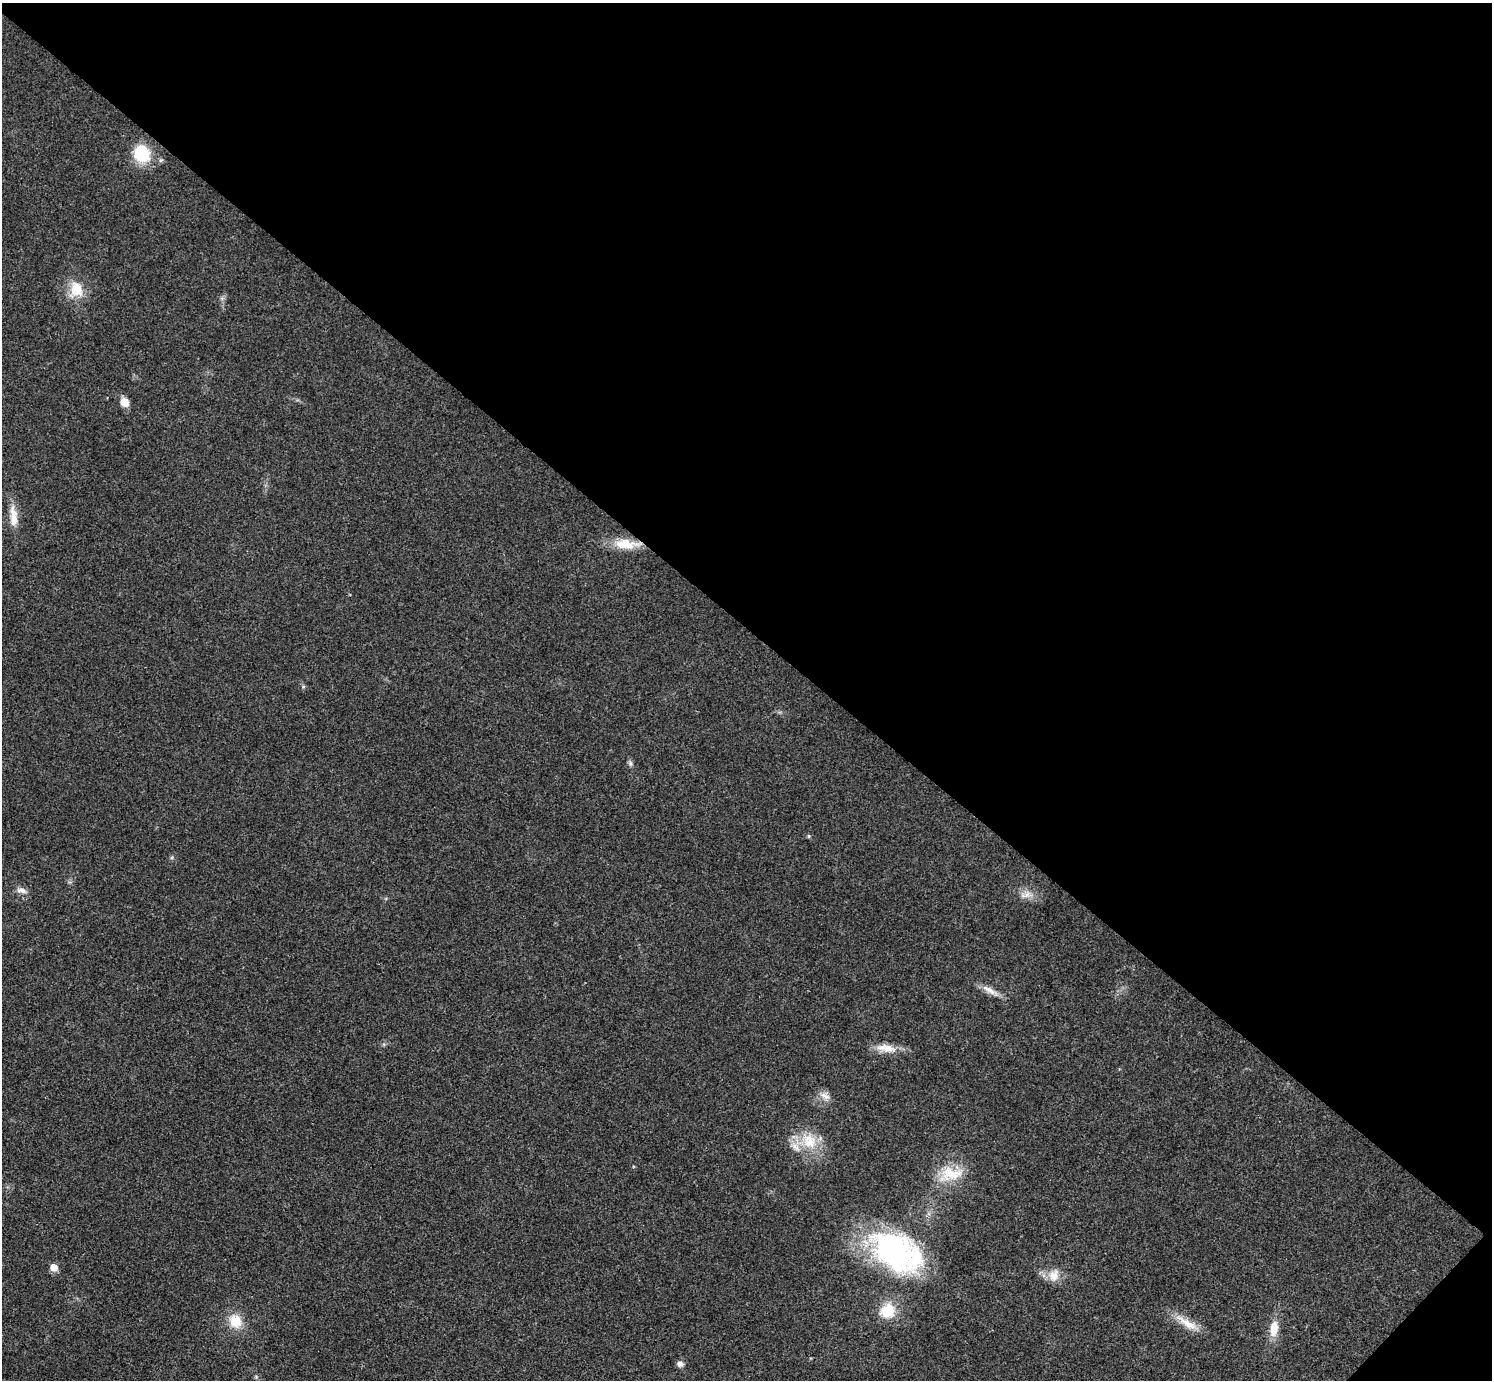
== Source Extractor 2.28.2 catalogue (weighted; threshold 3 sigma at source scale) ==
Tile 8 of 4 x 4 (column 4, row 2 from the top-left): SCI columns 4478-5967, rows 3063-4440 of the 5975 x 5977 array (HDU 1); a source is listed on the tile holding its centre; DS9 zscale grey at full resolution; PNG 1494 x 1382 px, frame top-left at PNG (2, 3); no overlay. Shown black and unused: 46% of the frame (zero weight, under 3 of 4 exposures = <1% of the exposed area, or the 3 px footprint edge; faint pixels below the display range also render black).
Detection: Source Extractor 2.28.2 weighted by HDU 2 'WHT'; one run over the whole footprint, this tile lists its part. Background 0.021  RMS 0.0056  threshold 0.025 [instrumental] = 3 sigma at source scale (4.5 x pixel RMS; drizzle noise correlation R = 1.50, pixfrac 1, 0.05/0.05 arcsec/px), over >= 5 px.
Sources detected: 24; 1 inside a brighter listed object's ellipse — not listed separately; the other 23 listed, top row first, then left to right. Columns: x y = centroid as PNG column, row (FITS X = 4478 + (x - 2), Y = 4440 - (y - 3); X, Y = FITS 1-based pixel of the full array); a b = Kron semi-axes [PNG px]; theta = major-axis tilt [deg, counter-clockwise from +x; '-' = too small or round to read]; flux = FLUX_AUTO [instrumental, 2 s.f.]
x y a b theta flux
142 154 16 15 - 27
76 289 25 19 86 14
124 402 12 9 -59 5.3
13 517 30 10 -84 9.2
626 544 36 12 -3 15
630 763 9 5 -81 1.5
809 836 5 5 - 0.73
22 890 16 6 -14 3.1
1026 894 20 10 8 5.8
990 991 29 8 -29 5.9
886 1048 30 11 -8 9.2
825 1096 16 10 -37 4.5
809 1141 29 21 -49 20
950 1174 38 20 15 20
896 1252 66 40 -30 120
53 1267 6 5 - 8.3
1054 1275 19 15 71 7.8
888 1311 16 14 37 18
235 1321 18 15 -61 13
1187 1323 40 10 -32 10
1274 1329 21 11 81 9.2
680 1364 10 7 -9 2.3
256 1377 6 4 -46 0.78
Overlapping masked pixels (flux is a lower limit): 2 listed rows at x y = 142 154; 626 544